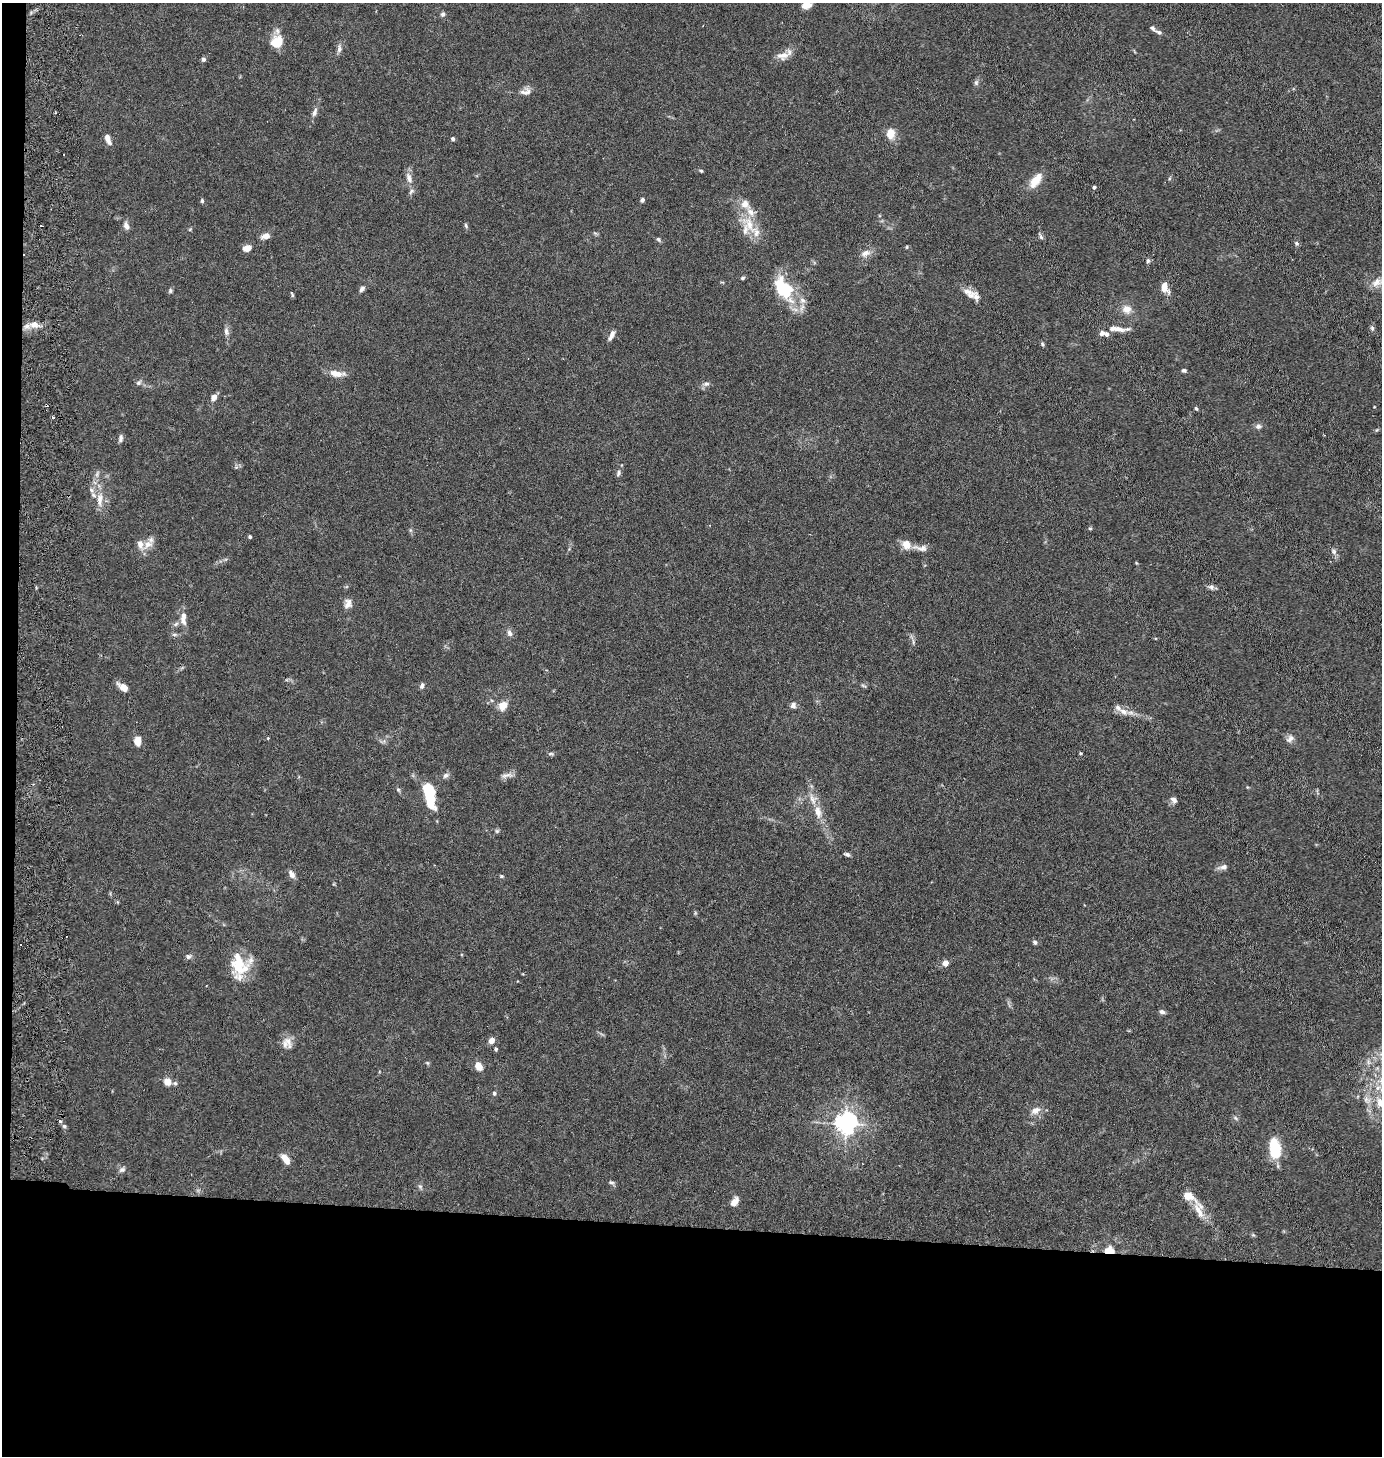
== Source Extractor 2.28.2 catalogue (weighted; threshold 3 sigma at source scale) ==
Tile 7 of 3 x 3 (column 1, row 3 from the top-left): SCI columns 158-1537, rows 9-1462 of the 4500 x 4376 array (HDU 1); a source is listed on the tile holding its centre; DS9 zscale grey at full resolution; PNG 1384 x 1458 px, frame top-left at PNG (2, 3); no overlay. Shown black and unused: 17% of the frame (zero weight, under 5 of 10 exposures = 3% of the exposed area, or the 3 px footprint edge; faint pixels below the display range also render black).
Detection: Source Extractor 2.28.2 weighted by HDU 2 'WHT'; one run over the whole footprint, this tile lists its part. Background 0.0206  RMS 0.0018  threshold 0.00729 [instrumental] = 3 sigma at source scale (4.09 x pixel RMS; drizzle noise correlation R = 1.36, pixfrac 0.8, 0.05/0.05 arcsec/px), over >= 5 px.
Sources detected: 148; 3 inside a brighter object's white glare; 5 cosmic-ray / hot-pixel residue — not listed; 23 inside a brighter listed object's ellipse — not listed separately; the other 117 listed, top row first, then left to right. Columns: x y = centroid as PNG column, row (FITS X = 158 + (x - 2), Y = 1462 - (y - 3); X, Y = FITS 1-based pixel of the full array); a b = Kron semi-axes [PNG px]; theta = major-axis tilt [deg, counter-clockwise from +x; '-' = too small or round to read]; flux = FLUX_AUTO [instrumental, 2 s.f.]
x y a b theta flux
806 6 12 8 19 1.5
443 14 6 6 - 0.4
1159 32 9 5 -21 0.41
279 42 17 9 -88 2.1
339 48 11 6 90 0.65
783 56 17 10 6 1.5
203 59 5 5 - 0.39
976 83 8 6 89 0.39
527 92 14 11 62 0.98
315 112 13 6 69 0.7
890 133 11 9 85 2.2
108 139 13 6 -68 1.1
453 139 4 4 - 0.49
701 171 4 4 - 0.21
409 178 15 8 -71 1.1
1036 181 21 10 53 2.5
1094 187 4 3 - 0.48
642 200 5 4 - 0.4
202 201 6 4 -76 0.26
749 224 29 13 -61 4
126 226 10 6 -71 0.81
466 226 8 4 -65 0.27
266 236 10 6 14 1
1041 236 11 4 -64 0.35
658 239 7 4 -60 0.27
1297 243 7 6 - 0.31
907 247 5 3 - 0.15
247 248 9 6 21 1.4
865 253 15 9 23 1.1
1148 261 7 5 -78 0.31
742 278 6 4 17 0.26
1376 282 16 10 29 1.7
783 288 24 17 -49 8.7
1165 288 12 7 -60 1.7
362 289 8 5 54 0.51
170 291 7 5 76 0.3
969 293 20 10 -30 1.6
292 294 7 3 -65 0.22
1127 309 12 10 -28 1.6
35 324 11 10 - 1.4
1372 328 8 5 -80 0.37
1119 329 15 7 -15 1.3
226 331 12 6 -81 0.69
1102 333 6 5 - 0.61
612 335 12 5 65 0.91
1042 344 6 4 -69 0.26
1184 370 6 5 - 0.31
337 373 19 7 -7 1.7
139 383 8 6 37 0.43
706 384 9 6 9 0.52
213 397 7 5 58 1
46 405 4 2 - 0.17
1196 408 6 4 -61 0.23
52 417 4 3 - 0.33
1258 426 8 7 - 0.54
120 438 10 5 80 0.48
618 473 9 5 64 0.41
97 474 11 5 72 0.58
91 490 8 6 -50 0.49
100 499 22 8 85 1.9
1090 528 5 4 - 0.21
250 537 4 3 - 0.34
148 544 17 10 37 1.6
906 544 13 11 -54 1.6
921 548 23 8 -8 1.3
1334 551 8 6 -73 0.51
1211 587 8 7 - 0.51
348 603 12 9 83 0.99
183 618 21 8 89 1.4
509 633 8 6 -66 0.62
913 642 9 4 -78 0.37
422 686 7 5 70 0.49
863 686 9 3 -21 0.23
123 687 11 6 -38 1.7
793 705 8 7 - 0.59
503 706 11 9 46 1.8
1123 711 17 8 -24 1.4
268 738 4 3 - 0.13
1290 739 12 8 44 0.8
137 741 9 6 -86 2
1080 753 4 3 - 0.19
551 754 8 4 1 0.3
446 775 8 6 26 0.55
507 775 18 5 6 0.78
398 790 6 5 - 0.27
431 799 18 9 -85 6
1174 800 9 6 -43 0.63
818 812 18 9 -77 1.9
497 831 6 5 - 0.27
847 854 7 5 -15 0.38
1224 867 10 7 15 0.73
292 874 11 6 -57 0.83
501 876 6 4 -14 0.24
1035 942 6 5 - 0.35
188 956 8 7 - 0.46
239 961 28 12 -69 4.1
945 963 4 4 - 1.7
1162 1012 7 6 - 0.52
288 1041 20 9 -62 1.4
492 1041 6 6 - 1.2
496 1049 5 4 - 0.23
478 1066 8 6 -58 1.8
167 1082 9 8 - 1.3
494 1093 5 4 - 0.28
1367 1100 13 8 -51 1.2
1380 1103 14 9 -72 2.1
1035 1110 14 9 27 1.3
1235 1118 8 5 -28 0.35
846 1123 7 7 - 120
64 1126 5 5 - 0.35
1275 1150 15 9 -86 7.9
285 1159 11 6 -54 1.8
122 1170 9 6 19 0.52
611 1182 9 5 -22 0.35
734 1202 10 6 54 1.3
1199 1210 24 11 -75 2.3
1109 1250 14 10 4 1.6
Overlapping masked pixels (flux is a lower limit): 2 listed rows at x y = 46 405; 1109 1250
Isophote crosses this tile's border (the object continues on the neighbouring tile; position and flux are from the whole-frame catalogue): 2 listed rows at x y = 806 6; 1380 1103